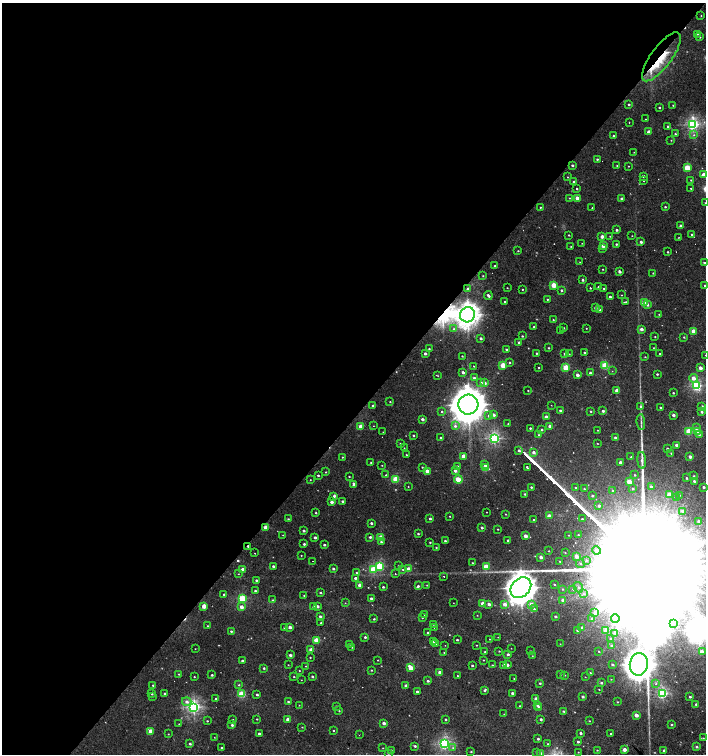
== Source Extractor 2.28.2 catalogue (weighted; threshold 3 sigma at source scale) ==
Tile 5 of 4 x 4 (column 1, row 2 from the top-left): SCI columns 164-1571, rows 3009-4511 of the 6023 x 6013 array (HDU 1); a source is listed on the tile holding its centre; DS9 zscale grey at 2 x 2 block average (1 PNG px = mean of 2 x 2 image px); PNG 708 x 756 px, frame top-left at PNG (2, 3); each listed source drawn as its Kron ellipse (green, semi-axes under 4 px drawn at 4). Shown black and unused: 55% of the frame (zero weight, under 2 of 3 exposures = <1% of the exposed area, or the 3 px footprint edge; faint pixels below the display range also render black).
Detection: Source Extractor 2.28.2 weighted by HDU 2 'WHT'; one run over the whole footprint, this tile lists its part. Background 0.00103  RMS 0.0032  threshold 0.0145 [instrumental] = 3 sigma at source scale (4.5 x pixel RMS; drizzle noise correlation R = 1.50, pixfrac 1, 0.0396/0.0396 arcsec/px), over >= 5 px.
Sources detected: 486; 5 too faint to see at this stretch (2 x 2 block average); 3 inside a brighter object's white glare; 12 cosmic-ray / hot-pixel residue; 2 long thin detections or spike segments (spike, bleed or trail) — neither listed nor drawn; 1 coinciding with a brighter row at this scale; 3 inside a brighter listed object's ellipse — not listed separately; the other 460 listed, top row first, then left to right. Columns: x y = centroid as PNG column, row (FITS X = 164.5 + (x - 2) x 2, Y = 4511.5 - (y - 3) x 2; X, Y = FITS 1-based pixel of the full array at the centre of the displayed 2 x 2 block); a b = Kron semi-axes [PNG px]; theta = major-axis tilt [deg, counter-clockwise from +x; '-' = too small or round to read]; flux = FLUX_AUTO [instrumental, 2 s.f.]
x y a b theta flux
701 15 2 2 - 0.38
697 34 3 2 - 0.58
700 37 2 2 - 1.1
661 57 29 10 54 28
629 104 2 2 - 1.2
673 105 2 2 - 0.58
659 107 2 2 - 0.93
645 119 2 2 - 0.32
629 122 2 2 - 1.7
693 124 4 3 - 120
668 126 2 2 - 1
649 132 2 2 - 4.9
675 134 3 2 - 0.91
694 135 3 3 - 0.95
613 136 2 2 - 0.93
671 140 2 2 - 0.42
634 152 2 2 - 0.33
597 159 2 2 - 0.95
572 165 2 2 - 2
617 165 2 2 - 0.59
628 166 2 2 - 0.46
687 168 3 3 - 24
704 174 3 2 - 6.7
643 176 2 2 - 2.4
568 177 2 2 - 0.39
691 180 2 2 - 0.55
643 181 2 2 - 0.86
574 182 2 2 - 1.6
577 188 2 2 - 0.72
691 188 2 2 - 0.62
570 198 2 2 - 0.51
577 198 2 2 - 7.7
622 199 2 2 - 3.9
705 203 2 2 - 0.41
540 207 2 2 - 0.72
665 207 2 2 - 0.94
592 208 2 2 - 0.77
681 226 2 2 - 3.2
617 230 2 2 - 1.6
692 234 3 2 - 0.95
569 235 2 2 - 0.73
610 236 2 2 - 0.31
632 236 2 2 - 0.34
602 237 2 2 - 5.1
678 237 2 2 - 0.33
641 242 2 2 - 2.1
582 243 2 2 - 0.3
616 244 2 2 - 1.1
603 245 2 2 - 9.2
571 246 2 2 - 0.35
602 248 2 2 - 0.9
518 251 2 2 - 0.56
668 252 2 2 - 0.87
580 262 2 2 - 0.27
704 262 2 2 - 2.9
495 266 2 2 - 1.6
603 269 2 2 - 0.47
619 271 2 2 - 3
653 273 2 2 - 0.55
483 276 2 2 - 0.51
583 280 2 2 - 1.4
554 285 3 2 - 19
705 286 2 2 - 1.4
598 287 2 2 - 1.2
467 288 2 2 - 1.4
507 288 2 2 - 0.44
590 288 2 2 - 0.67
604 288 2 2 - 0.76
522 289 2 2 - 0.49
561 290 2 2 - 1.3
488 295 4 2 - 2.1
621 295 2 2 - 0.36
610 297 2 2 - 1.5
547 299 2 2 - 0.7
505 301 2 2 - 0.75
626 302 3 2 - 0.67
644 303 3 2 - 19
647 304 2 2 - 3.1
595 308 2 2 - 2.7
599 309 2 2 - 0.57
659 314 2 2 - 0.41
468 315 8 7 - 600
553 320 2 2 - 0.63
534 327 2 2 - 0.76
564 328 2 2 - 0.81
586 328 2 2 - 0.39
454 329 3 3 - 0.85
641 329 2 2 - 3.7
560 331 2 2 - 1.3
693 331 2 2 - 12
522 336 2 2 - 0.83
655 337 2 2 - 0.53
684 337 3 2 - 0.69
481 338 2 2 - 2
519 342 2 2 - 1.7
548 348 2 2 - 0.75
653 348 2 2 - 0.38
429 349 2 2 - 0.77
506 349 2 2 - 1.5
584 352 2 2 - 1
537 353 2 2 - 0.96
425 354 2 2 - 2.4
565 354 2 2 - 1.7
569 354 2 2 - 0.33
660 354 2 2 - 0.57
705 355 2 2 - 0.31
462 356 2 2 - 0.55
645 357 3 2 - 0.53
509 362 2 2 - 0.76
503 365 3 2 - 18
474 366 2 2 - 0.39
605 366 3 3 - 33
539 367 2 2 - 0.49
566 368 3 3 - 30
700 368 2 2 - 5.7
612 371 2 2 - 0.31
463 372 2 2 - 3
590 373 2 2 - 2.6
657 374 2 2 - 0.96
437 375 4 2 - 0.47
577 375 2 2 - 3.7
474 378 3 2 - 2.6
693 378 4 3 - 6.6
481 382 3 3 - 0.98
484 383 3 2 - 7.4
696 386 3 3 - 92
528 390 2 2 - 0.51
617 391 2 2 - 8.5
673 393 2 2 - 0.96
390 402 2 2 - 0.54
373 405 3 2 - 1.3
468 405 10 10 - 2200
551 405 2 2 - 0.3
702 406 2 2 - 0.98
641 407 3 3 - 1.6
660 408 2 2 - 0.78
560 410 2 2 - 1.2
442 411 3 3 - 0.79
591 411 2 2 - 0.76
603 411 2 2 - 2.3
702 412 2 2 - 1.5
493 415 3 2 - 3.1
673 415 2 2 - 2.9
489 416 3 3 - 1
546 417 2 2 - 4.4
422 419 2 2 - 2.6
641 422 8 2 -86 1.8
508 424 2 2 - 0.43
373 426 2 2 - 0.27
455 426 4 3 - 1.9
550 426 3 2 - 4.7
360 427 3 2 - 11
530 428 2 2 - 0.99
696 428 3 2 - 3.1
542 429 2 2 - 1.1
598 430 2 2 - 0.36
689 431 3 3 - 29
698 431 3 3 - 2.2
383 432 2 2 - 0.35
699 434 3 3 - 0.96
539 435 2 2 - 0.63
413 436 2 2 - 1
441 438 2 2 - 1.8
494 438 3 3 - 130
615 438 2 2 - 4.1
597 443 2 2 - 0.41
400 444 2 2 - 1
676 445 2 2 - 3.3
404 448 2 2 - 0.27
667 448 2 2 - 1.3
519 451 2 2 - 1.7
533 452 3 2 - 2.7
671 453 2 2 - 0.54
406 455 2 2 - 0.53
464 456 2 2 - 10
342 457 2 2 - 0.55
631 457 2 2 - 0.78
690 457 2 2 - 3.8
642 460 8 3 -86 3.4
620 462 2 2 - 2.8
371 463 2 2 - 0.77
382 465 2 2 - 0.42
485 465 3 2 - 1.7
422 467 2 2 - 0.59
457 467 2 2 - 4
527 467 3 2 - 0.93
485 468 3 2 - 20
427 471 3 2 - 7.2
455 471 3 2 - 2.5
326 472 3 2 - 0.51
318 475 2 2 - 1
386 475 3 2 - 0.61
635 475 2 2 - 0.78
349 476 2 2 - 0.64
694 476 3 2 - 0.45
686 478 2 2 - 1
396 479 3 3 - 34
458 479 4 2 - 24
310 480 2 2 - 0.37
694 481 2 2 - 1.3
629 482 3 2 - 13
354 485 4 3 - 2.9
408 487 2 2 - 0.4
531 487 2 2 - 0.91
576 487 3 2 - 0.98
651 487 2 2 - 2.6
704 487 2 2 - 1.8
584 489 3 2 - 0.65
633 489 2 2 - 1
612 490 2 2 - 0.78
525 494 2 2 - 1.1
669 495 3 2 - 15
680 495 3 2 - 0.7
334 496 3 3 - 1.9
592 496 3 2 - 1.2
677 497 2 2 - 0.51
342 501 2 2 - 1.5
332 502 2 2 - 3.1
599 506 3 3 - 2
683 511 3 2 - 4.5
486 512 2 2 - 0.33
316 513 2 2 - 0.79
505 514 2 2 - 0.51
450 516 2 2 - 0.48
549 516 2 2 - 8.6
288 519 3 3 - 0.71
430 519 2 2 - 1.7
582 519 2 2 - 0.95
533 520 2 2 - 0.85
698 521 3 3 - 1.8
371 523 2 2 - 1.5
266 527 3 2 - 11
482 527 2 2 - 1.9
498 529 2 2 - 0.58
304 531 2 2 - 1.6
418 534 2 2 - 1
283 535 2 2 - 0.27
568 535 2 2 - 0.36
578 535 2 2 - 0.58
525 536 2 2 - 6.1
315 537 2 2 - 2.1
370 537 2 2 - 1.8
381 537 3 2 - 18
508 540 2 2 - 1.8
445 541 2 2 - 1.2
381 542 3 3 - 1.1
430 542 2 2 - 0.77
304 544 2 2 - 1.4
324 545 2 2 - 1.5
248 546 2 2 - 1.3
436 547 2 2 - 0.65
597 550 4 4 - 2.1
549 551 2 2 - 0.51
254 553 2 2 - 0.3
565 553 3 2 - 0.5
301 555 2 2 - 0.45
576 556 3 2 - 7.4
541 557 2 2 - 3.8
586 560 4 3 - 1.6
313 561 2 2 - 0.4
560 561 3 2 - 0.56
472 563 2 2 - 0.78
580 564 4 4 - 1.5
273 566 2 2 - 1.5
380 566 3 3 - 49
399 566 2 2 - 1.2
486 567 3 2 - 19
243 569 2 2 - 5.1
333 569 2 2 - 1.5
374 569 3 3 - 36
403 569 3 3 - 0.73
408 569 3 2 - 10
356 573 3 2 - 0.87
238 574 2 2 - 0.35
395 574 2 2 - 0.71
444 576 2 2 - 1.9
355 578 2 2 - 1.7
256 580 2 2 - 1
554 584 2 2 - 0.85
360 585 2 2 - 5.5
427 585 3 2 - 0.48
418 586 3 3 - 1.4
383 587 2 2 - 1.1
578 587 5 4 - 2.7
521 588 11 9 44 1300
562 589 3 3 - 0.87
573 589 4 3 - 1.4
255 591 2 2 - 1.6
320 592 2 2 - 1.1
224 594 2 2 - 1.1
584 594 4 2 - 1
304 595 2 2 - 0.51
242 598 3 3 - 38
371 598 2 2 - 2.1
273 600 3 2 - 0.81
563 600 3 2 - 4.1
345 603 2 2 - 0.53
453 603 2 2 - 0.22
482 603 2 2 - 8.6
489 604 2 2 - 2.7
505 604 3 3 - 5.2
531 604 4 3 - 3.8
204 606 3 3 - 9.7
317 606 2 2 - 3
241 607 3 3 - 4.1
313 607 3 2 - 0.98
534 609 3 3 - 1.4
595 613 3 3 - 2.5
425 614 2 2 - 1.1
477 615 2 2 - 0.34
320 616 2 2 - 1.8
555 616 2 2 - 1.6
422 618 2 2 - 0.36
592 618 3 3 - 1.1
374 619 2 2 - 0.83
615 619 4 3 - 1.6
321 623 2 2 - 1.1
433 624 2 2 - 0.36
673 624 4 3 - 1.5
208 626 2 2 - 0.56
290 627 2 2 - 3.8
434 627 2 2 - 0.96
285 628 2 2 - 1.9
582 628 2 2 - 2.6
577 630 2 2 - 1.3
606 630 3 2 - 7.3
231 631 2 2 - 0.97
428 633 2 2 - 1.6
615 634 3 2 - 0.72
365 637 3 2 - 1.3
498 637 2 2 - 0.23
490 639 2 2 - 0.42
610 639 3 2 - 0.57
316 640 3 3 - 21
457 640 2 2 - 1.2
433 642 3 3 - 0.81
435 643 2 2 - 3.5
350 644 2 2 - 0.55
560 644 2 2 - 0.25
445 645 2 2 - 0.25
476 645 2 2 - 0.47
611 646 3 2 - 1.1
352 647 2 2 - 0.41
511 648 2 2 - 0.24
195 649 2 2 - 0.27
311 650 3 2 - 6.4
499 651 2 2 - 0.49
531 651 2 2 - 0.26
599 651 2 2 - 0.67
444 652 2 2 - 0.49
485 652 2 2 - 0.98
702 652 3 2 - 12
508 654 2 2 - 1.7
290 655 3 2 - 2.1
532 656 2 2 - 0.36
310 657 2 2 - 0.48
378 660 2 2 - 0.79
483 660 2 2 - 0.45
242 661 2 2 - 1.5
639 664 11 9 82 1100
288 665 2 2 - 0.35
472 665 2 2 - 1.3
492 665 2 2 - 0.51
504 665 2 2 - 4
507 665 2 2 - 3
612 665 3 2 - 1.1
306 666 2 2 - 0.39
264 668 3 2 - 0.82
410 668 3 2 - 15
371 670 2 2 - 0.6
299 671 2 2 - 0.43
439 672 2 2 - 3.2
590 673 3 2 - 0.6
179 674 2 2 - 0.55
561 674 3 2 - 0.62
212 675 2 2 - 1.2
564 675 3 2 - 0.54
457 676 2 2 - 0.53
194 677 2 2 - 0.51
294 677 2 2 - 0.45
312 677 2 2 - 1.2
585 677 2 2 - 0.32
514 678 2 2 - 0.32
611 679 2 2 - 0.33
301 680 2 2 - 0.27
428 681 2 2 - 1.7
540 683 2 2 - 0.95
601 683 2 2 - 1.4
656 683 3 2 - 1.3
153 685 2 2 - 0.68
239 685 3 2 - 0.71
406 686 2 2 - 2.7
599 689 2 2 - 0.45
485 690 3 2 - 1.3
417 692 2 2 - 1.7
165 693 3 2 - 1.5
512 693 2 2 - 2.4
152 694 2 2 - 0.65
241 694 3 3 - 29
257 694 2 2 - 1.3
663 694 3 3 - 89
583 696 2 2 - 2.2
152 697 2 2 - 0.65
690 697 2 2 - 1.4
216 699 2 2 - 0.6
536 699 2 2 - 6.3
288 701 2 2 - 0.95
187 702 5 4 - 3.1
617 702 2 2 - 0.59
696 704 2 2 - 1.5
299 705 2 2 - 0.33
537 705 2 2 - 1.8
336 706 2 2 - 0.9
520 706 2 2 - 0.83
194 707 4 4 - 160
539 708 2 2 - 2.8
339 711 3 2 - 0.5
563 711 2 2 - 0.84
504 714 3 2 - 0.37
636 715 2 2 - 6.4
233 719 2 2 - 0.31
257 719 2 2 - 0.64
445 719 2 2 - 1
541 719 2 2 - 1.9
288 720 2 2 - 5.3
207 721 2 2 - 0.62
589 721 3 2 - 0.46
384 723 3 3 - 2.4
179 724 2 2 - 0.37
232 725 2 2 - 1.7
671 725 2 2 - 0.83
302 727 3 2 - 0.46
333 730 2 2 - 0.55
151 731 3 2 - 13
580 733 2 2 - 2
168 734 2 2 - 0.34
259 734 2 2 - 2
611 734 2 2 - 1.3
359 735 2 2 - 2.5
214 737 2 2 - 0.26
703 738 3 2 - 0.48
538 739 2 2 - 1.4
578 742 2 2 - 1.9
190 744 2 2 - 1.2
444 744 3 3 - 120
548 744 3 2 - 0.56
415 746 2 2 - 1.5
696 747 3 2 - 1.6
222 748 2 2 - 1.3
383 748 2 2 - 0.35
453 748 3 3 - 0.86
624 749 2 2 - 6.3
391 750 2 2 - 0.61
597 750 2 2 - 0.44
664 750 2 2 - 1.6
471 752 2 2 - 0.57
536 752 3 2 - 0.49
578 752 2 2 - 0.39
388 753 3 2 - 0.6
541 754 2 2 - 5.4
Overlapping masked pixels (flux is a lower limit): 4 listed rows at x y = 661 57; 468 315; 266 527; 248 546
Isophote crosses this tile's border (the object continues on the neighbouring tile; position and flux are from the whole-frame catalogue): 4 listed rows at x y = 705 203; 705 286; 705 355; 541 754